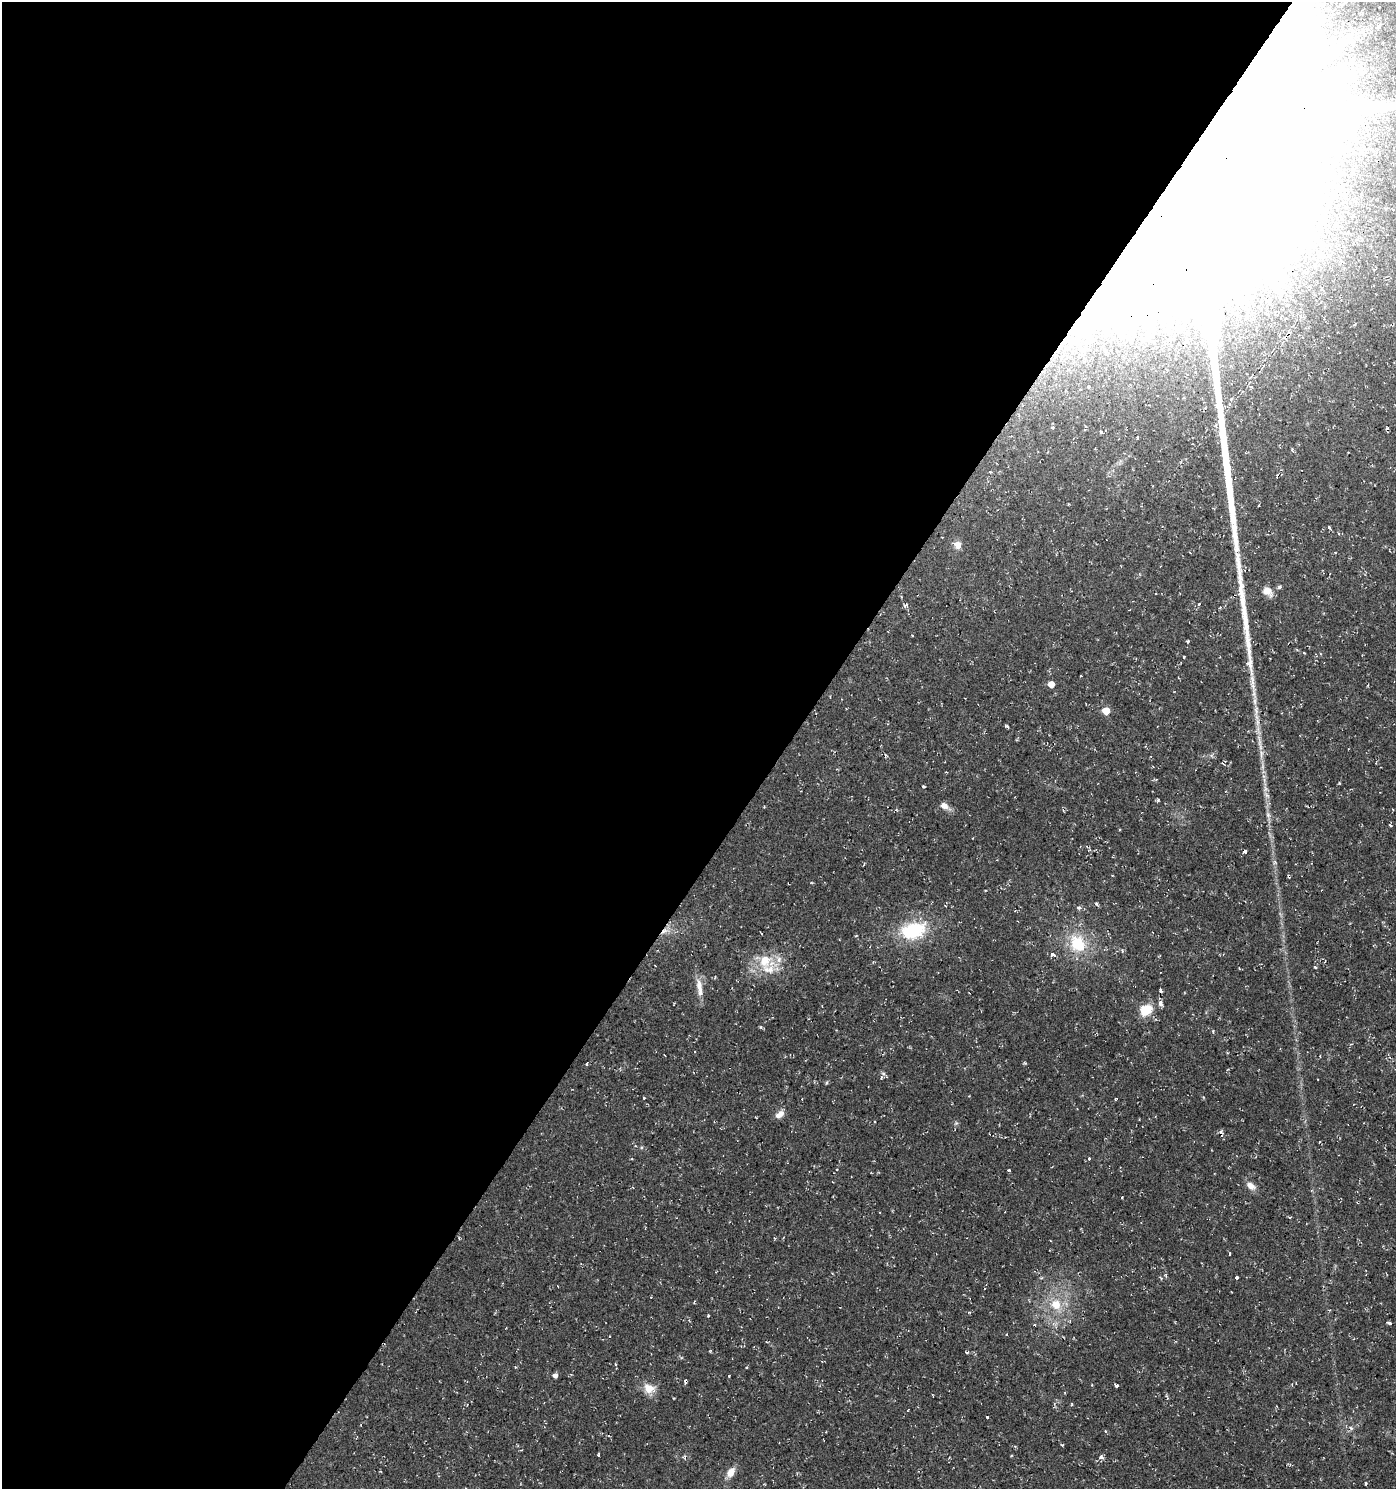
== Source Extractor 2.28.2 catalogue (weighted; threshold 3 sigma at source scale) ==
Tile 5 of 4 x 4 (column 1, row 2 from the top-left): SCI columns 245-1638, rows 2976-4462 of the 6002 x 5958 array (HDU 1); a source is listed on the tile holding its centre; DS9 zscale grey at full resolution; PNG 1398 x 1491 px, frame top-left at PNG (2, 2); no overlay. Shown black and unused: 56% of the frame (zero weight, under 2 of 3 exposures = <1% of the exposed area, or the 3 px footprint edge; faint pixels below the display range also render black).
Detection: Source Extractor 2.28.2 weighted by HDU 2 'WHT'; one run over the whole footprint, this tile lists its part. Background 0.0337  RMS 0.004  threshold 0.0182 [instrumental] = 3 sigma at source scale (4.5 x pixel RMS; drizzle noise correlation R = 1.50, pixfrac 1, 0.0396/0.0396 arcsec/px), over >= 5 px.
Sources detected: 102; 5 inside a brighter object's white glare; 10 cosmic-ray / hot-pixel residue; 1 long thin detection or spike segment (spike, bleed or trail) — not listed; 4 inside a brighter listed object's ellipse — not listed separately; the other 82 listed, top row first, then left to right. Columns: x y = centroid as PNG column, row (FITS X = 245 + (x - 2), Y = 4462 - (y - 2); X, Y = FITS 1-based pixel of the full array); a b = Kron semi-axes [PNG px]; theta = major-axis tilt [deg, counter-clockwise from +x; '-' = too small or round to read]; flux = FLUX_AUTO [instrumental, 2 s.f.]
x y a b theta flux
1208 136 144 92 26 18000
1220 335 4 3 - 1.6
1088 387 4 4 - 0.41
1250 387 7 3 -90 0.6
1101 432 3 3 - 1.1
1292 450 5 4 - 0.61
990 472 3 3 - 0.74
1329 527 4 3 - 0.66
958 545 9 8 - 3
1190 553 4 2 - 0.29
1238 562 36 8 -82 5.9
1267 591 13 9 -32 3.6
1198 604 4 3 - 1
906 605 7 4 19 0.79
1243 607 43 8 -85 9.9
1220 608 3 3 - 1.4
1188 642 4 3 - 0.56
1183 656 3 3 - 1
1081 676 3 2 - 0.38
1051 684 5 5 - 5.3
1106 711 5 5 - 8.9
1260 745 20 4 -78 3.1
1156 780 5 3 - 0.43
1339 783 3 3 - 0.42
923 786 3 2 - 0.52
1267 795 9 5 -36 1.1
1158 800 4 3 - 0.55
944 806 13 7 -30 2.5
1268 815 8 5 -64 1.3
1390 825 4 3 - 0.49
1245 851 5 4 - 0.87
1096 904 5 3 - 0.64
1079 908 7 4 6 0.85
913 930 28 18 14 24
665 931 11 6 29 2.3
761 934 3 2 - 0.55
856 936 3 3 - 0.51
1077 943 25 20 -58 16
1122 951 4 3 - 0.86
1052 955 4 3 - 6.9
765 961 18 16 73 9.8
699 987 27 7 -82 4.3
1160 990 4 3 - 3.3
1160 1003 4 3 - 3.3
1146 1010 13 11 30 8.8
760 1027 4 4 - 0.54
665 1055 3 2 - 0.43
586 1064 4 3 - 0.41
881 1077 8 4 83 0.72
826 1083 5 3 - 0.43
644 1098 3 3 - 0.88
779 1114 13 7 37 2.6
874 1121 3 3 - 0.88
956 1123 6 4 44 0.63
1319 1142 3 2 - 0.51
1089 1159 3 3 - 1.6
837 1169 3 3 - 0.73
1009 1170 3 2 - 0.47
833 1182 3 2 - 0.27
1251 1186 12 8 -33 2.7
1122 1197 2 2 - 0.34
1230 1254 5 2 - 0.4
1166 1274 4 3 - 0.93
1236 1278 3 3 - 1.3
1056 1304 16 14 -53 8.2
969 1312 5 3 - 0.37
708 1316 3 3 - 0.51
1390 1323 4 3 - 2
967 1352 3 3 - 1.1
616 1364 5 3 - 0.43
555 1376 5 4 - 1.6
729 1376 3 2 - 0.76
685 1381 5 3 - 0.87
1117 1386 3 3 - 3.1
649 1389 15 12 -19 5.2
1351 1428 6 4 -56 0.64
1106 1431 3 3 - 0.92
598 1455 3 3 - 0.88
1101 1457 3 3 - 2.5
685 1458 7 3 -72 0.6
731 1472 12 8 54 3.9
1366 1483 4 2 - 0.42
Overlapping masked pixels (flux is a lower limit): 2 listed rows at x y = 1208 136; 665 931
Isophote crosses this tile's border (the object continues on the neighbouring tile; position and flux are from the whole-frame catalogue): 1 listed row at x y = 1208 136
Unlisted compact peaks at least as high as the median listed source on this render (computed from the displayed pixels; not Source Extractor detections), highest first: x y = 1006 726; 1315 967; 1062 1445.